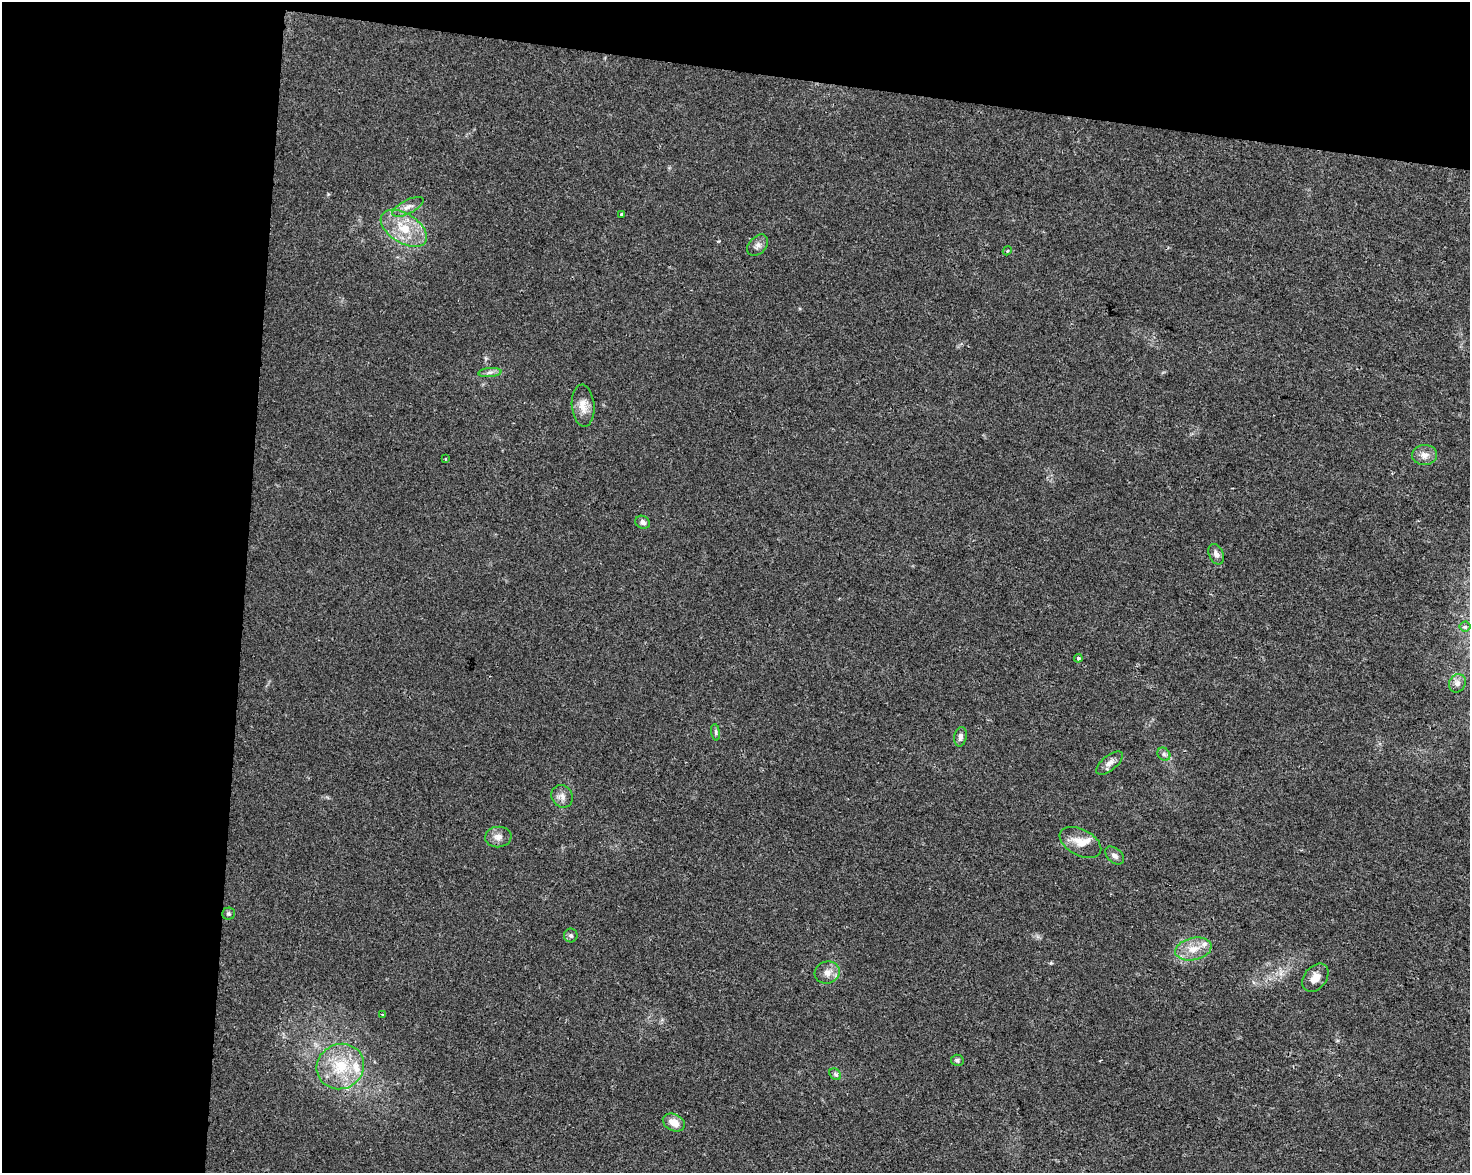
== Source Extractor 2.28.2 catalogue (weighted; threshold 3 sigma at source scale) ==
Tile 1 of 3 x 4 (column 1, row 1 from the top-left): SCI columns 285-1752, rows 3514-4684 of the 4915 x 4692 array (HDU 1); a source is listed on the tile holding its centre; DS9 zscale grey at full resolution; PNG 1472 x 1175 px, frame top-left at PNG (2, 2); each listed source drawn as its Kron ellipse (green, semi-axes under 4 px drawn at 4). Shown black and unused: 23% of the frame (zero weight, under 2 of 3 exposures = <1% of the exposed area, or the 3 px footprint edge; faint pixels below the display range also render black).
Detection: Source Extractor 2.28.2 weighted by HDU 2 'WHT'; one run over the whole footprint, this tile lists its part. Background 0.0211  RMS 0.0045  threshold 0.0201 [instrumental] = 3 sigma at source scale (4.5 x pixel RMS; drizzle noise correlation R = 1.50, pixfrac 1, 0.0396/0.0396 arcsec/px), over >= 5 px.
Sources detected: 35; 3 inside a brighter listed object's ellipse — not listed separately; the other 32 listed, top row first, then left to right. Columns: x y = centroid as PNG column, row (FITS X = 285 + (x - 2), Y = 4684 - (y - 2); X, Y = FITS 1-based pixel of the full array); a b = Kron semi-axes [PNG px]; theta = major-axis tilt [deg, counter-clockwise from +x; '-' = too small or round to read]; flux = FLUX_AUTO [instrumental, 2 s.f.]
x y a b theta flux
408 207 17 6 27 3
622 214 3 3 - 0.75
404 228 26 14 -32 14
758 245 12 8 47 2.2
1007 251 5 3 - 0.46
490 372 11 4 5 1.6
583 406 21 11 -85 5.2
1424 455 12 10 1 3.2
445 459 3 2 - 0.42
643 522 7 6 - 1.7
1216 554 11 7 -65 2.2
1465 626 5 5 - 1.6
1078 658 4 3 - 1.6
1457 683 9 8 - 2.1
716 732 8 4 -82 0.85
960 737 10 6 80 1.7
1164 754 7 5 -46 1.1
1109 763 16 7 40 2.8
562 796 11 10 - 2.9
498 837 13 10 6 3.3
1080 842 22 13 -28 6.7
1115 855 11 7 -42 1.9
228 914 6 6 - 0.85
571 935 7 7 - 1.1
1193 949 18 11 12 6.7
827 972 12 11 - 3.8
1315 978 16 11 51 4.6
382 1014 3 2 - 0.41
957 1060 6 5 - 0.99
340 1066 24 22 27 18
835 1074 6 5 - 1
674 1122 11 8 -26 4.4